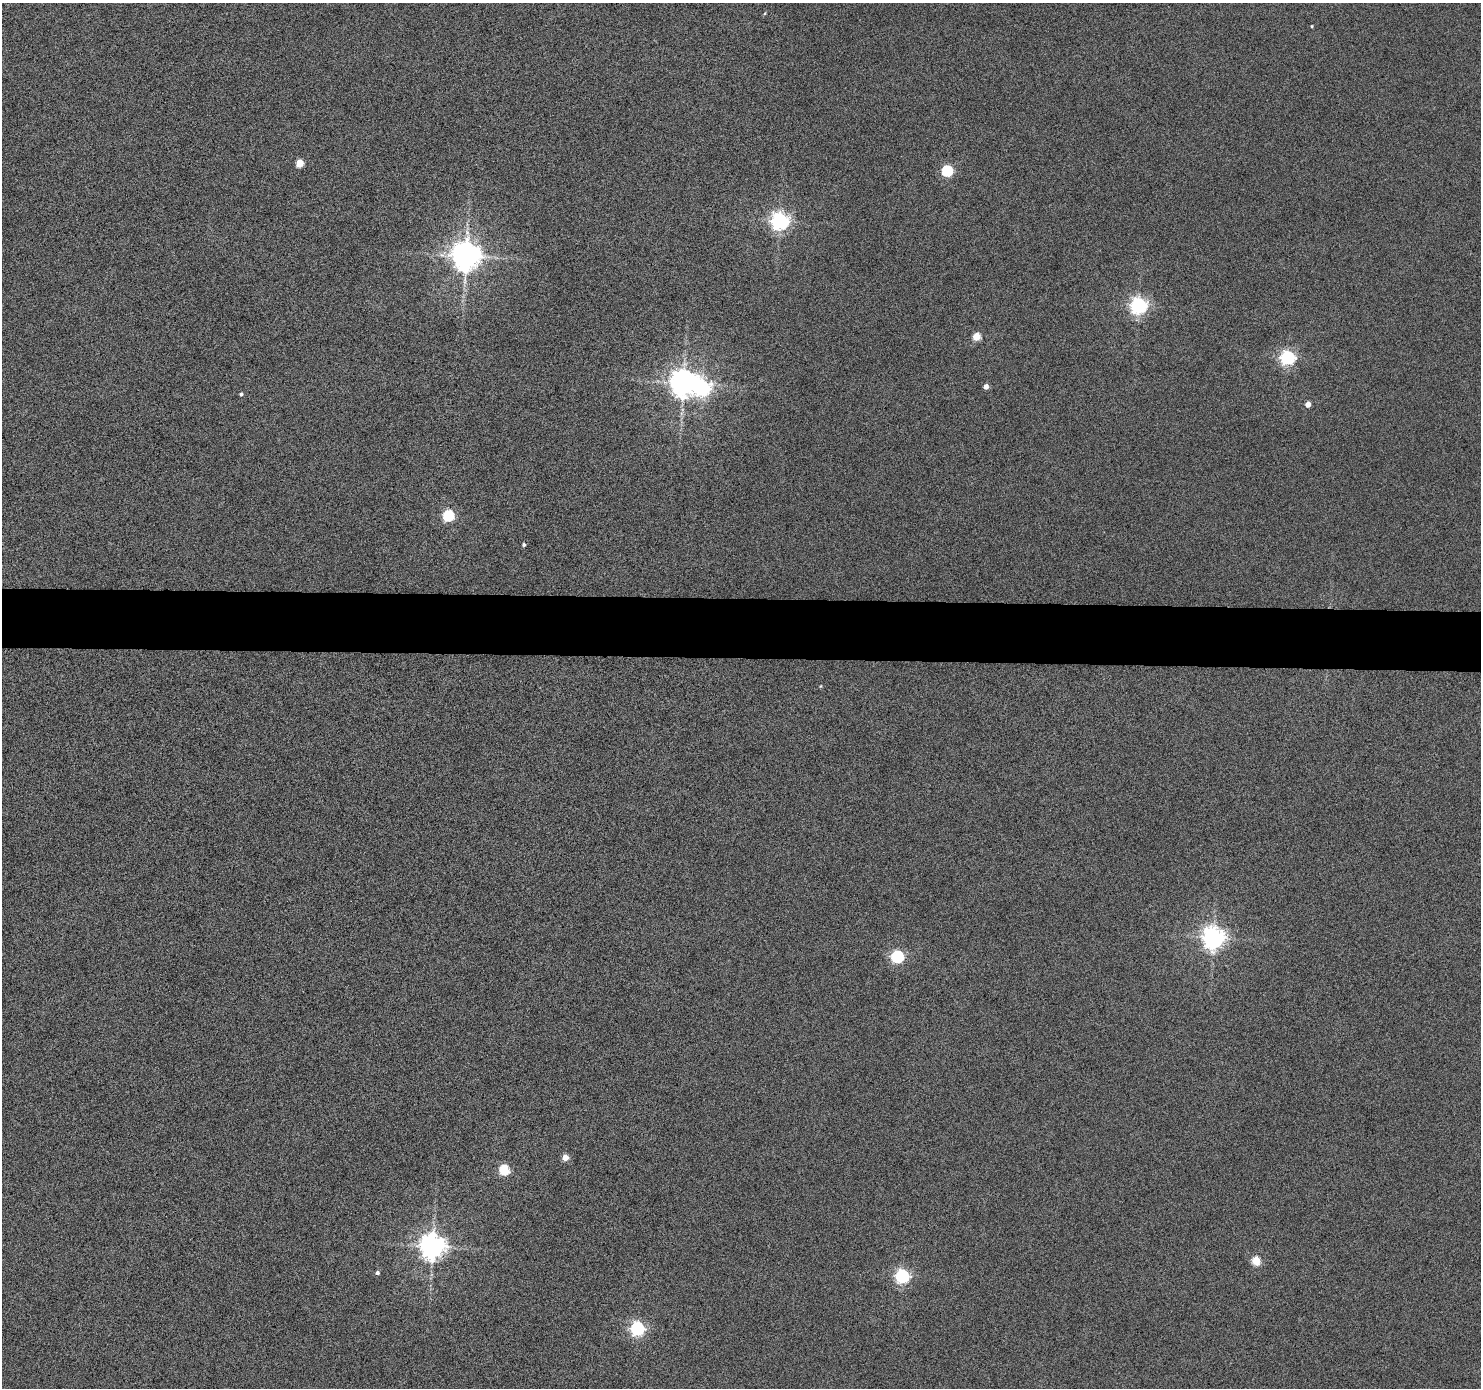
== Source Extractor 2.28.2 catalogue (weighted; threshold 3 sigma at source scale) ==
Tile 5 of 3 x 3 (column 2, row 2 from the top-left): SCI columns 1479-2957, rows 1485-2870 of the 4438 x 4453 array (HDU 1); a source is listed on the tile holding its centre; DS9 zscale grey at full resolution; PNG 1483 x 1390 px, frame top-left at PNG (2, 3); no overlay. Shown black and unused: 4% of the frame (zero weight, under 4 of 8 exposures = <1% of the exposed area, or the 3 px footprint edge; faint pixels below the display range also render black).
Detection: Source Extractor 2.28.2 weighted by HDU 2 'WHT'; one run over the whole footprint, this tile lists its part. Background 0.0187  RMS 0.26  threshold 1.05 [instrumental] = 3 sigma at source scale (4.09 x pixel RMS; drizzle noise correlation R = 1.36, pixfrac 0.8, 0.05/0.05 arcsec/px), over >= 5 px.
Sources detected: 25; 1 inside a brighter object's white glare — not listed; the other 24 listed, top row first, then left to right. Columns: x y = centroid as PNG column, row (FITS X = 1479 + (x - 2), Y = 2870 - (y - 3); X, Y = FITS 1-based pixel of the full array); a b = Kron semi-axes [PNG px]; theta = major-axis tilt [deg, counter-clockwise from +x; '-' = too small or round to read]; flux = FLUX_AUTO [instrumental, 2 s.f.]
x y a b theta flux
1312 26 3 2 - 23
299 163 5 4 - 670
947 171 5 5 - 2500
780 221 6 6 - 11000
466 256 8 8 - 38000
1138 305 6 6 - 8600
976 336 5 5 - 770
1287 358 6 6 - 6000
683 383 8 7 - 29000
986 387 4 4 - 140
241 394 4 4 - 41
1308 404 4 4 - 260
448 515 6 5 - 2400
524 545 4 4 - 45
821 686 5 3 - 19
1213 938 7 7 - 19000
897 956 6 5 - 3800
565 1157 5 4 - 300
504 1170 5 5 - 1800
432 1247 8 8 - 25000
1256 1261 5 5 - 1000
377 1273 4 4 - 61
902 1276 6 6 - 5400
637 1328 6 6 - 5300